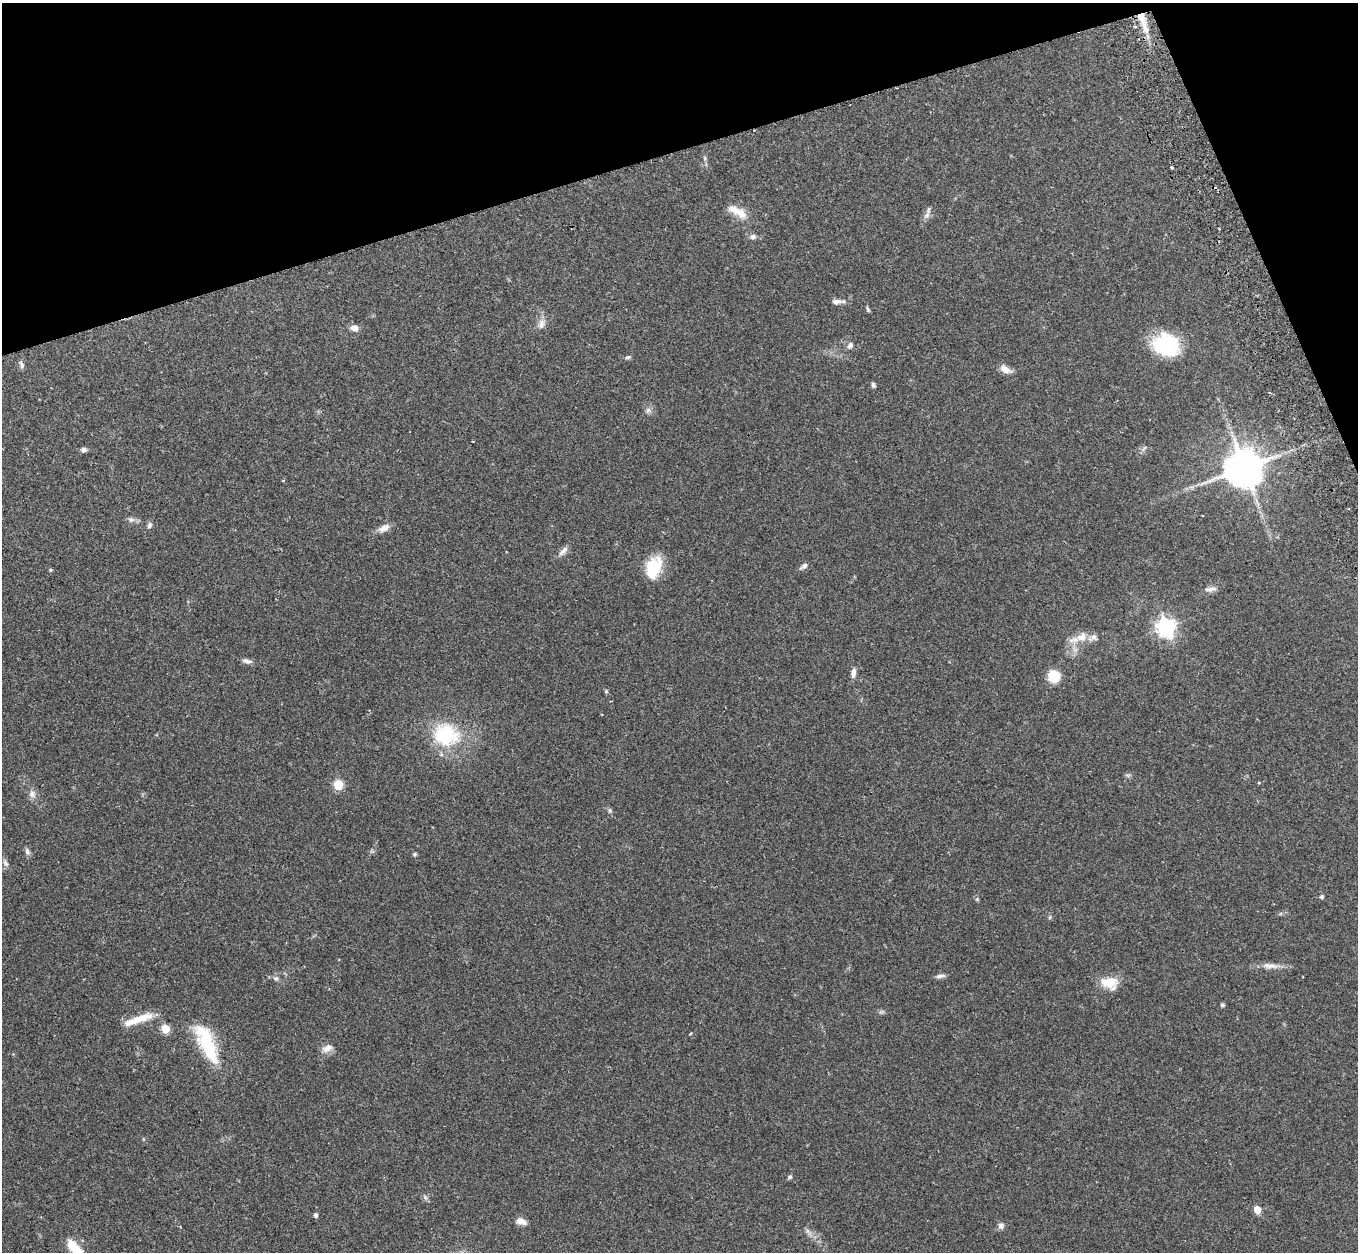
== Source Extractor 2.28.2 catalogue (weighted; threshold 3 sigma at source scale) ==
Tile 3 of 4 x 4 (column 3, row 1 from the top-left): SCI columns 2786-4141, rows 3931-5180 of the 5572 x 5527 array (HDU 1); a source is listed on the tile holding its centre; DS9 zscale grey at full resolution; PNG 1360 x 1254 px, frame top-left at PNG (2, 3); no overlay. Shown black and unused: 15% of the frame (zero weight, under 2 of 3 exposures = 4% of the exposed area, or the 3 px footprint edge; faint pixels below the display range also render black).
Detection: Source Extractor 2.28.2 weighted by HDU 2 'WHT'; one run over the whole footprint, this tile lists its part. Background 0.082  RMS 0.0059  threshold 0.0265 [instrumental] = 3 sigma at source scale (4.5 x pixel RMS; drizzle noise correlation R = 1.50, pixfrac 1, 0.05/0.05 arcsec/px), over >= 5 px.
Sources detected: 73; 1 inside a brighter object's white glare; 2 cosmic-ray / hot-pixel residue — not listed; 3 inside a brighter listed object's ellipse — not listed separately; the other 67 listed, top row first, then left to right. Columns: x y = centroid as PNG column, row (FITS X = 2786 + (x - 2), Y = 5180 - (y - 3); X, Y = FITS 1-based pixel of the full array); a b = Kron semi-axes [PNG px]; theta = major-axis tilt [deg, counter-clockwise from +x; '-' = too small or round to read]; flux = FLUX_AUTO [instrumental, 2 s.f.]
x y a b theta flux
1141 18 21 10 -64 8.4
1135 26 4 4 - 1.1
705 158 7 4 90 0.94
1172 167 3 3 - 1.1
740 213 19 11 -34 8
927 215 12 7 58 2.7
753 237 9 7 -4 2.1
836 301 12 6 1 2.8
868 309 8 4 -74 0.95
541 324 16 10 74 4.1
354 328 10 7 -3 3.4
1166 345 29 22 -16 39
850 346 9 7 66 2.1
627 357 8 5 24 1.2
21 364 10 5 -71 1.6
1005 369 14 8 -26 4.8
873 385 6 5 - 1.4
648 410 8 7 - 1.9
1144 448 9 4 48 1.2
84 450 7 6 - 1.8
1244 467 11 10 - 1900
283 481 4 3 - 0.47
131 520 9 7 -17 2.1
149 525 8 6 69 1.6
384 528 16 8 29 4.3
563 551 17 7 47 3
804 566 11 6 39 2.1
654 567 26 16 68 19
50 570 5 4 - 0.77
1210 589 16 7 10 3
1166 627 7 7 - 280
1082 637 20 14 36 9.1
247 661 13 6 -12 2.2
853 673 12 6 85 3.1
1054 676 11 10 - 15
606 691 5 5 - 0.71
446 735 30 25 -16 41
1128 775 8 4 0 0.99
1259 783 5 3 - 0.53
338 785 9 8 - 10
32 794 12 9 -72 3.1
610 810 7 5 -89 1.1
27 852 10 6 -74 1.7
415 854 6 5 - 0.93
5 863 10 6 -60 1.8
1321 897 5 5 - 0.89
977 899 6 6 - 0.85
1050 917 6 4 72 0.76
1270 966 27 7 -3 5.4
940 976 12 5 8 2
276 978 7 7 - 1.5
1109 982 21 13 1 12
1222 1005 5 5 - 0.94
881 1011 9 3 21 0.87
138 1019 39 8 19 12
165 1029 5 5 - 21
690 1034 5 3 - 0.45
207 1043 49 16 -66 35
327 1048 15 9 27 4.2
790 1177 6 5 - 1.1
425 1197 8 4 -46 1.3
1257 1210 5 5 - 13
316 1215 5 4 - 1.5
521 1221 13 7 -17 4.1
1001 1226 8 7 - 2.3
809 1233 7 4 -73 1.5
73 1245 18 12 -37 11
Overlapping masked pixels (flux is a lower limit): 1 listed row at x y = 1141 18